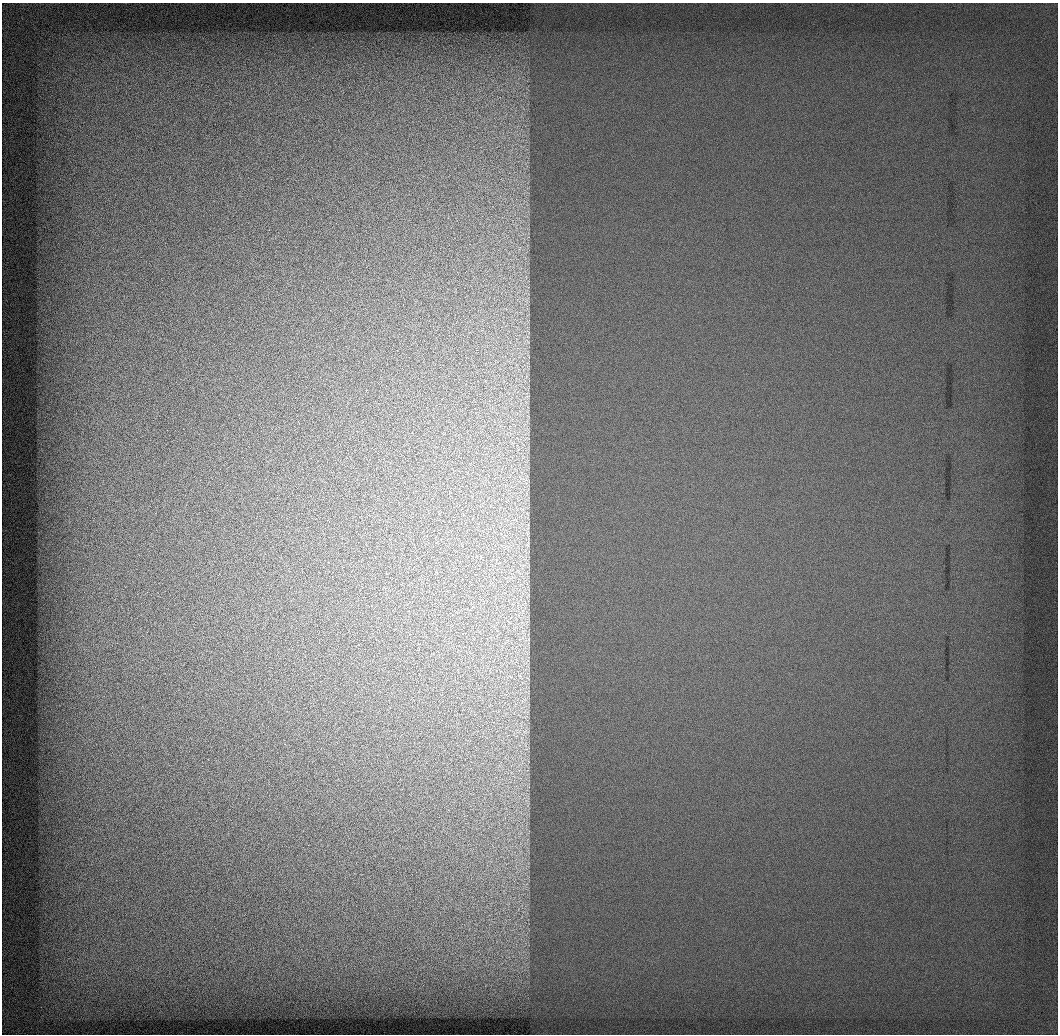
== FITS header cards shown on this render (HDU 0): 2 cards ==
NAXIS1  =                 1056 / Length of Axis 1 (Serial)
NAXIS2  =                 1032 / Length of Axis 2 (Parallel)

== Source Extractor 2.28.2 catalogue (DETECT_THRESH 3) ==
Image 1056 x 1032 px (HDU 0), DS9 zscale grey, 1 PNG px = 1 image px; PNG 1060 x 1036 px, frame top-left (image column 1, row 1032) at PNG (2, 3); no overlay
Background 522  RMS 2.7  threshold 8.11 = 3 sigma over >= 5 px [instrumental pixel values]
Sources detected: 24; all 24 listed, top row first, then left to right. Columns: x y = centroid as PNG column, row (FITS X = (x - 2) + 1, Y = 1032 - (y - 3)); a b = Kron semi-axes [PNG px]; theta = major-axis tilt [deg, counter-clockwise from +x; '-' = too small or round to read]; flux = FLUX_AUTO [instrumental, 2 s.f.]
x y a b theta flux
527 300 11 6 77 930
527 341 10 6 -50 690
526 376 11 4 79 840
526 397 13 7 36 1000
527 411 7 6 - 530
526 429 11 6 -2 980
526 438 12 7 20 1000
512 443 11 7 -23 1500
523 457 11 8 -89 1700
524 478 28 18 -46 5700
527 492 22 6 73 1600
522 510 15 12 -63 3200
515 520 16 10 -28 3300
527 531 41 12 -89 5900
523 557 25 18 -4 5900
519 572 22 9 -29 3300
527 580 67 15 -86 11000
522 609 49 25 -89 15000
522 635 30 15 73 6700
526 663 22 14 -59 3600
520 676 17 12 82 3800
524 700 21 8 38 2400
525 717 13 5 8 760
525 732 13 8 5 1200